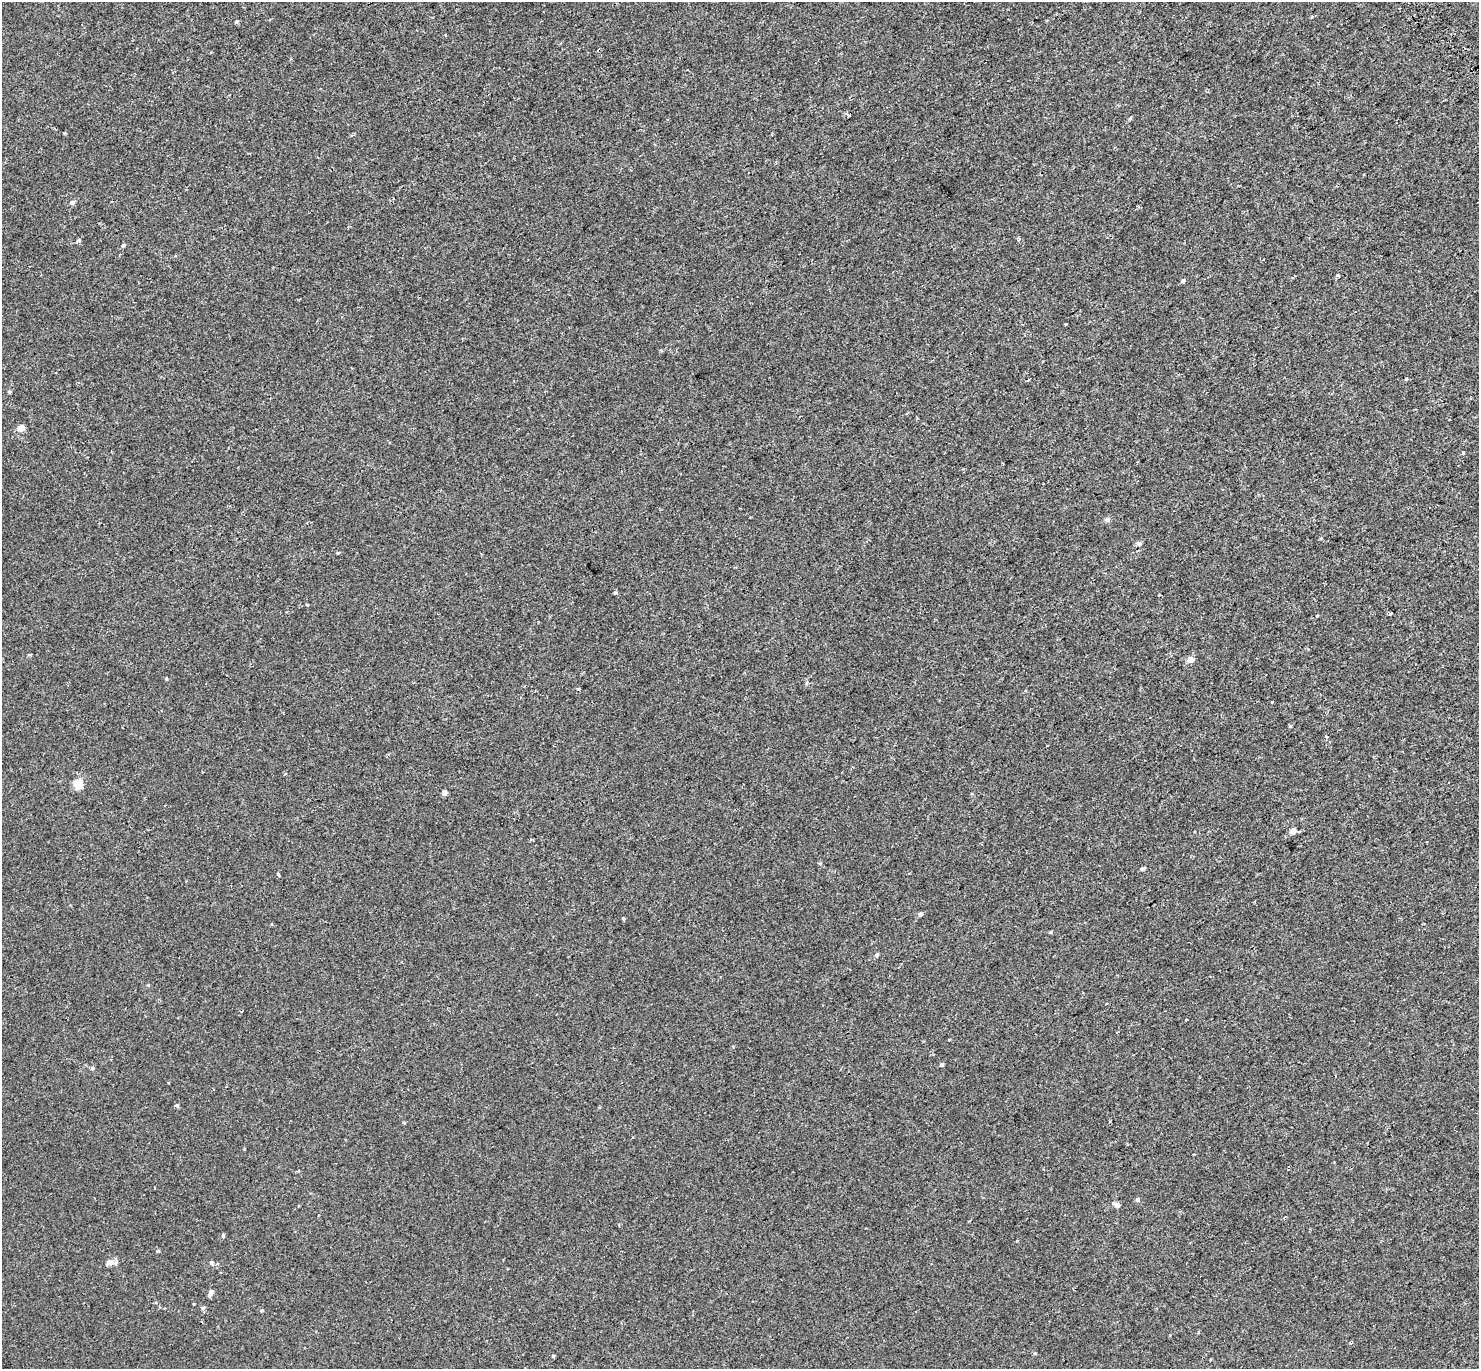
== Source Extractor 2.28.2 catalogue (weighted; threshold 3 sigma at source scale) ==
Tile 10 of 4 x 4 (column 2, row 3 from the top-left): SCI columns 1556-3032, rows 1600-2966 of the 6079 x 5979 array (HDU 1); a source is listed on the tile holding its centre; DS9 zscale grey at full resolution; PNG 1481 x 1371 px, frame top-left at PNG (2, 2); no overlay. Shown black and unused: <1% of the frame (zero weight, under 2 of 3 exposures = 5% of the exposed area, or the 3 px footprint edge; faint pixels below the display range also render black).
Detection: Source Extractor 2.28.2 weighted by HDU 2 'WHT'; one run over the whole footprint, this tile lists its part. Background 0.00379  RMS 0.0027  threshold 0.012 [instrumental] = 3 sigma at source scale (4.5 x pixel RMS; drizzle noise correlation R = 1.50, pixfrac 1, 0.0396/0.0396 arcsec/px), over >= 5 px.
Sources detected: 51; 3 cosmic-ray / hot-pixel residue — not listed; the other 48 listed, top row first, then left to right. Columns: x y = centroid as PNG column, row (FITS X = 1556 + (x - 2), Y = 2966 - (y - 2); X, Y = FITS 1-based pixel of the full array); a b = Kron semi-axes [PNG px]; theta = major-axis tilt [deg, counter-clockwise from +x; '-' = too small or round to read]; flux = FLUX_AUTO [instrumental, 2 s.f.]
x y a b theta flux
236 22 4 4 - 0.3
849 115 7 4 31 0.5
72 202 6 5 - 0.58
79 240 5 5 - 0.39
1019 240 5 3 - 0.32
123 245 5 4 - 0.41
1338 275 5 3 - 0.23
1183 281 5 4 - 0.49
1065 324 3 3 - 0.46
1406 379 3 3 - 0.94
9 392 5 3 - 0.27
21 428 5 5 - 3
1463 453 3 3 - 0.51
1107 520 6 6 - 0.56
1139 544 6 6 - 0.51
615 593 5 4 - 0.3
307 605 3 3 - 0.26
1390 614 4 3 - 0.45
1190 660 5 5 - 1.9
807 682 5 4 - 0.48
578 689 4 3 - 0.25
1272 702 3 2 - 0.42
78 784 5 5 - 11
444 793 4 4 - 1.5
1293 831 6 5 - 1.6
1142 869 5 4 - 0.51
278 874 3 3 - 1.8
920 914 5 5 - 0.53
623 918 5 3 - 0.22
271 924 4 3 - 0.2
1050 932 5 3 - 0.24
877 955 5 4 - 0.33
941 1065 4 4 - 0.5
92 1068 5 5 - 0.37
177 1105 6 4 -74 0.41
1110 1121 3 2 - 0.19
1137 1200 5 5 - 0.44
1116 1205 10 5 -36 0.7
223 1236 5 4 - 0.32
158 1251 4 3 - 0.29
110 1262 11 7 -6 1.4
212 1263 7 5 -45 0.44
211 1293 7 4 59 1
203 1308 6 4 24 0.39
261 1311 5 3 - 0.25
1351 1343 5 3 - 0.29
1035 1353 5 3 - 0.21
553 1356 4 4 - 0.24
Unlisted compact peaks at least as high as the median listed source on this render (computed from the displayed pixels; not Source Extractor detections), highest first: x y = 338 553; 166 678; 1290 726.